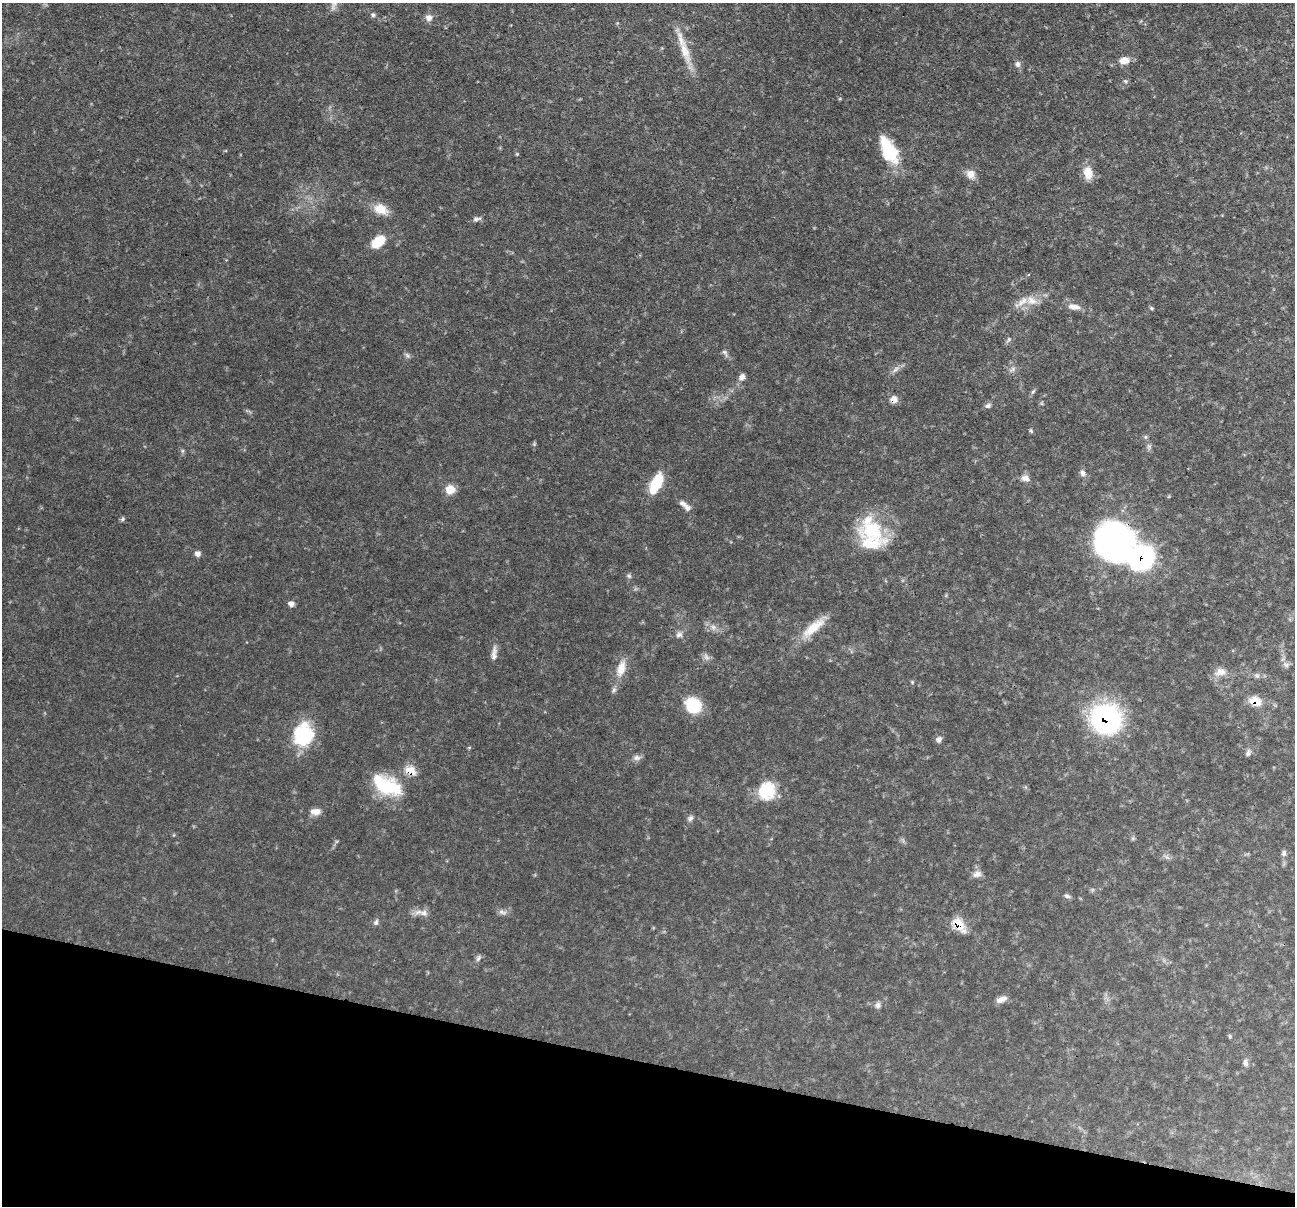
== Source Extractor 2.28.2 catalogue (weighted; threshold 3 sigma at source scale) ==
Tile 15 of 4 x 4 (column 3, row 4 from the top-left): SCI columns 2588-3880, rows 251-1454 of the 5176 x 5193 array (HDU 1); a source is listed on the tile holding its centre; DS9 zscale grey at full resolution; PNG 1297 x 1208 px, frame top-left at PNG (2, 3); no overlay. Shown black and unused: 12% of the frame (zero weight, under 3 of 4 exposures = <1% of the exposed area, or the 3 px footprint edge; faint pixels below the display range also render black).
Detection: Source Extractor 2.28.2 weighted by HDU 2 'WHT'; one run over the whole footprint, this tile lists its part. Background 0.0635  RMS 0.0044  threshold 0.0198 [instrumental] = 3 sigma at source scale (4.5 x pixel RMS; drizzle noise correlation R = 1.50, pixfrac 1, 0.05/0.05 arcsec/px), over >= 5 px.
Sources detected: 80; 1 inside a brighter object's white glare — not listed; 5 inside a brighter listed object's ellipse — not listed separately; the other 74 listed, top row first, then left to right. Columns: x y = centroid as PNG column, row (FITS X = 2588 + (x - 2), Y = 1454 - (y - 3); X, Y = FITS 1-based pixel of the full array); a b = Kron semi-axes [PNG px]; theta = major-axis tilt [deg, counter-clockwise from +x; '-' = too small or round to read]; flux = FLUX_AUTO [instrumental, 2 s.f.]
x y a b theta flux
333 6 16 7 76 2.5
373 15 6 5 - 0.93
429 18 10 8 -31 2.2
685 51 39 11 -71 10
1124 60 13 9 6 3.6
1018 64 9 7 -75 1.6
1125 81 6 5 - 0.71
889 150 28 14 -63 23
1088 173 16 11 -76 6.3
970 174 12 11 - 3.6
381 209 20 13 -24 6.3
476 219 12 6 12 1.5
378 242 14 9 40 11
1031 301 17 11 -27 5
1074 307 18 8 -9 3.5
1151 308 6 4 -46 0.57
1008 339 9 5 59 0.98
724 352 7 5 -21 0.98
407 355 9 5 -62 1.1
895 369 14 6 39 1.9
1012 369 10 5 26 1.4
742 377 8 7 - 2.1
1033 391 9 4 48 0.79
894 399 8 8 - 3.1
988 406 8 6 27 1.3
1031 431 6 4 -45 0.61
1145 437 6 4 90 0.7
182 451 6 4 71 0.67
1083 473 9 7 -75 1.7
1025 478 10 8 -22 2.9
656 483 22 10 63 15
450 489 9 8 - 6.6
687 507 10 8 -55 1.9
122 519 6 5 - 0.78
872 530 40 27 -11 25
1114 542 42 38 -59 130
198 554 7 6 - 2
629 576 7 6 - 0.94
291 604 6 5 - 2.2
713 627 9 6 -75 1.7
813 628 36 11 39 10
679 635 10 8 35 1.8
494 653 21 6 84 2.6
706 657 11 6 -46 1.7
1286 665 10 7 -21 1.5
621 668 21 10 73 6.7
1220 672 16 11 17 4
1257 676 6 6 - 1
912 682 5 5 - 0.53
614 690 8 6 68 1.1
1255 701 14 10 -22 6.2
693 705 15 13 -44 19
1106 719 27 25 -37 79
303 735 24 20 78 27
939 739 8 7 - 1.4
1248 753 10 6 72 1.2
637 758 12 7 7 1.7
410 771 8 7 - 9.7
385 787 37 21 -10 24
767 791 24 21 67 13
315 811 14 8 4 3
690 818 9 6 45 1.3
1284 853 8 6 73 1.2
977 874 11 8 12 2.3
1067 896 9 5 -23 1.1
502 912 11 6 -7 1.7
424 913 12 9 -14 2.7
376 922 8 6 71 1.1
958 924 12 8 -52 13
478 958 10 5 58 1.2
1001 999 13 6 25 2.8
878 1005 8 8 - 1.6
1230 1036 5 4 - 0.57
1245 1062 9 6 -78 1.5
Overlapping masked pixels (flux is a lower limit): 6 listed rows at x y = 894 399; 1114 542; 1255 701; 1106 719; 410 771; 958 924